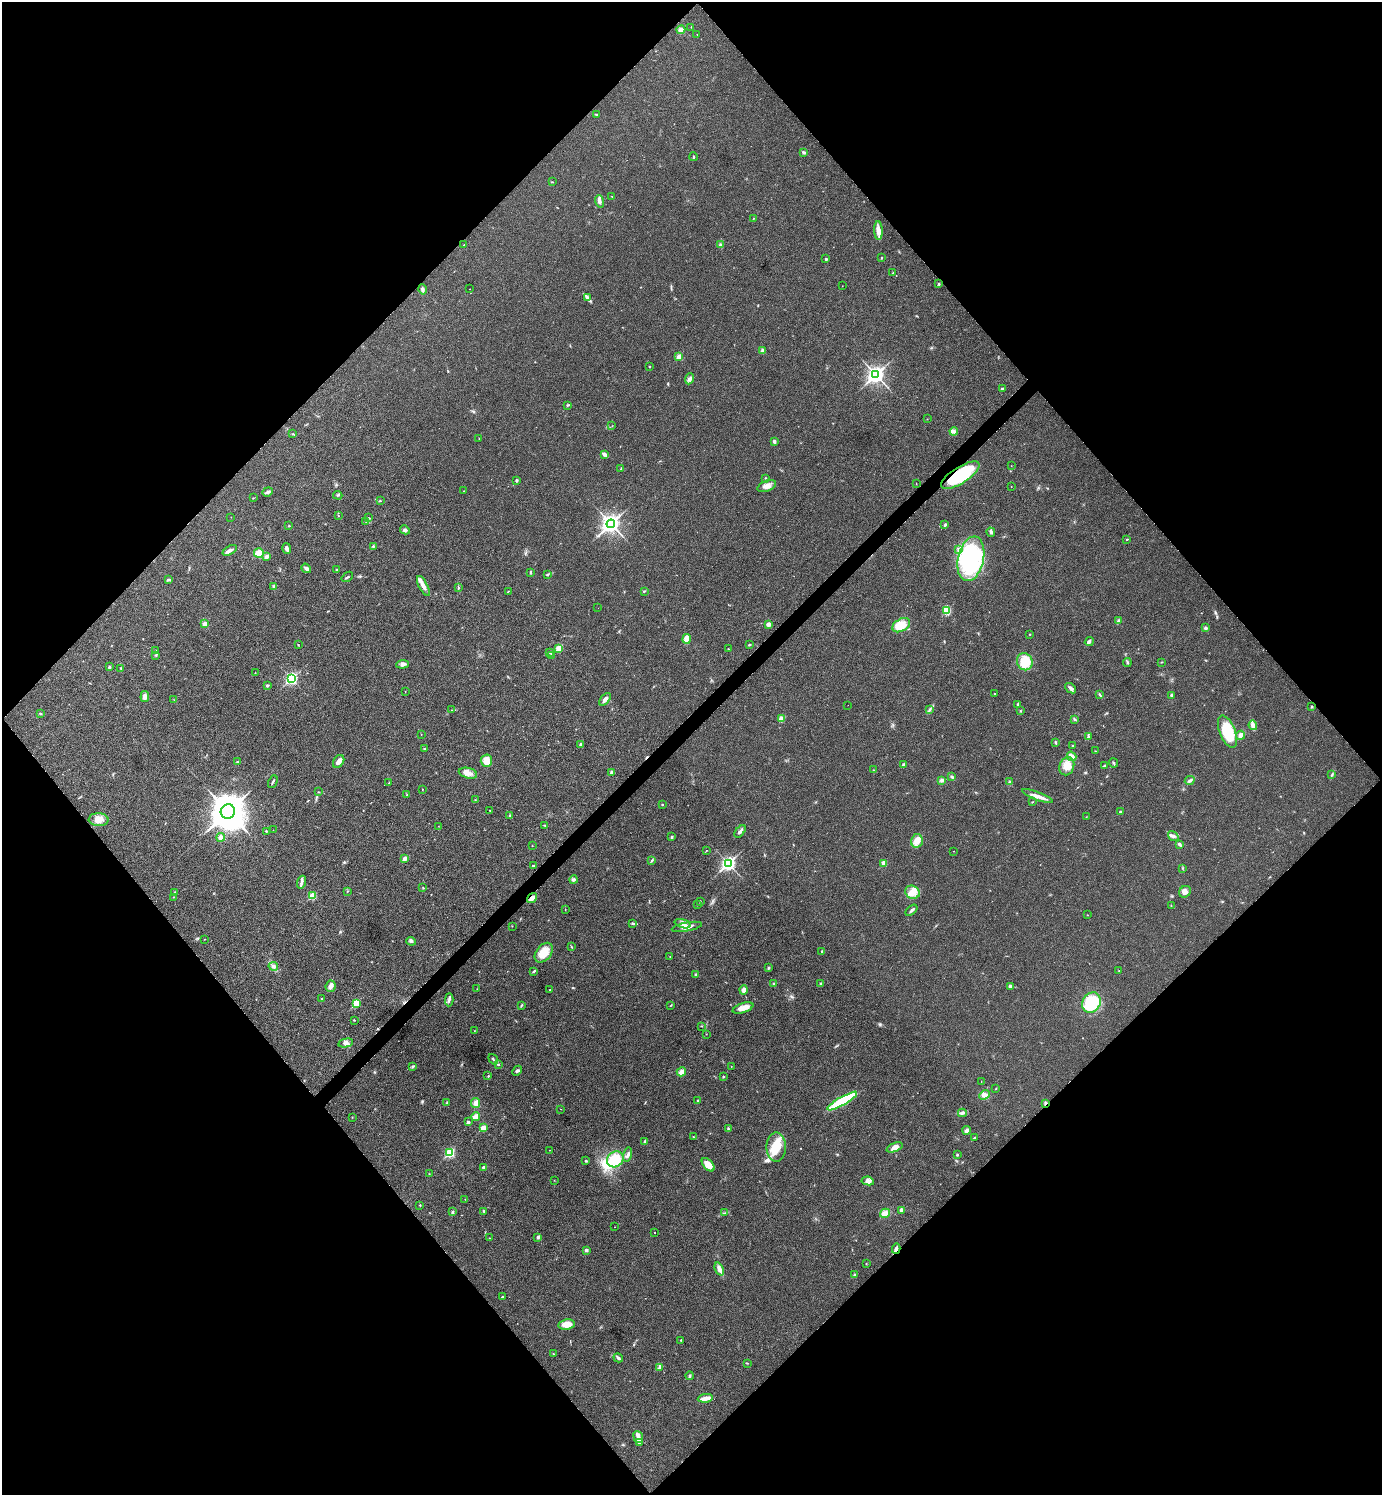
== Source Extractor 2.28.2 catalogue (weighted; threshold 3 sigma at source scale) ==
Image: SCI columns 302-5820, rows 4-5975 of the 5980 x 5981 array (HDU 1 of 3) = the unmasked area's bounding box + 8 px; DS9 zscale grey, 4 x 4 block average (1 PNG px = mean of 4 x 4 image px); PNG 1384 x 1497 px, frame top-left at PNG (2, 2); each listed source drawn as its Kron ellipse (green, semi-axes under 4 px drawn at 4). Shown black and unused: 51% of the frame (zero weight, under 3 of 4 exposures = <1% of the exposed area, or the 3 px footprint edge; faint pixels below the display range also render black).
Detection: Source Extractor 2.28.2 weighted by HDU 2 'WHT'. Background 0.0281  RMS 0.0053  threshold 0.0241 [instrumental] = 3 sigma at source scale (4.5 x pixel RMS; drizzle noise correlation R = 1.50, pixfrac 1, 0.05/0.05 arcsec/px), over >= 5 px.
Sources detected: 310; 1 inside a brighter object's white glare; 2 cosmic-ray / hot-pixel residue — neither listed nor drawn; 1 coinciding with a brighter row at this scale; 9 inside a brighter listed object's ellipse — not listed separately; the other 297 listed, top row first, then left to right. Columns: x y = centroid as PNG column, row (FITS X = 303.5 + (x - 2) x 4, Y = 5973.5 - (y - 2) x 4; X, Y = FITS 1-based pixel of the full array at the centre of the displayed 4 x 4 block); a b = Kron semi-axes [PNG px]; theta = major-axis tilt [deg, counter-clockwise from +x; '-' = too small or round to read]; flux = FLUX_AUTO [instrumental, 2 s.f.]
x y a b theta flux
691 27 2 2 - 0.96
681 30 4 4 - 16
697 35 2 2 - 0.78
597 115 2 2 - 2.1
804 152 3 2 - 8.7
694 157 4 2 - 2.4
552 182 2 2 - 1.3
612 196 2 2 - 0.98
599 201 6 3 -73 8.6
753 218 2 2 - 0.82
878 230 9 4 -87 20
464 245 2 2 - 1.5
721 245 3 2 - 2.3
882 258 2 2 - 1.9
826 259 2 2 - 5.9
893 273 3 2 - 1.9
939 284 2 2 - 8.8
842 286 2 2 - 0.77
422 289 5 3 - 8.6
469 289 2 2 - 0.58
587 298 3 2 - 4.7
762 351 4 3 - 6.8
679 357 2 2 - 75
649 367 2 2 - 1.9
876 375 4 3 - 1300
689 379 6 3 68 8.2
1002 389 3 2 - 5.2
568 405 3 2 - 2.7
927 419 2 2 - 0.94
612 426 2 2 - 0.96
954 431 4 3 - 7
293 434 3 2 - 2.2
479 439 2 2 - 1.1
774 441 3 2 - 6.6
605 454 3 3 - 9.9
1011 466 2 2 - 0.75
621 469 4 2 - 3.7
960 475 22 8 32 180
766 478 2 2 - 1.3
516 480 3 2 - 3.4
916 484 2 2 - 0.84
767 486 10 5 22 20
1011 486 2 2 - 0.72
464 491 2 2 - 1.6
268 492 5 2 - 11
338 495 4 2 - 2.6
253 498 2 2 - 1.3
380 500 2 2 - 1.8
338 516 2 2 - 1.3
231 517 2 2 - 0.69
368 518 2 2 - 1.6
366 521 3 2 - 2.5
611 524 4 3 - 1500
945 525 3 2 - 4.4
289 526 2 2 - 1.6
405 530 5 3 - 5.7
991 532 5 3 - 5.5
1127 539 2 2 - 2.6
373 546 2 2 - 1.6
287 548 5 3 - 9.4
958 549 3 2 - 3.2
230 550 8 3 32 9.7
259 553 5 4 - 39
266 557 4 3 - 11
971 559 23 13 78 380
306 568 5 3 - 7.9
337 569 3 2 - 2.3
531 572 4 2 - 2.8
547 574 3 2 - 3
347 577 6 2 37 4
169 580 3 2 - 3.9
423 586 11 4 -63 20
274 587 4 3 - 6.8
458 588 2 2 - 1
508 591 3 2 - 1.5
644 591 3 2 - 2.5
598 608 2 2 - 0.69
947 610 3 2 - 94
1118 621 3 2 - 3.4
205 624 2 2 - 65
768 624 4 3 - 11
901 625 9 6 31 60
1205 628 3 3 - 6.9
1030 634 2 2 - 2.8
686 639 5 3 - 34
1089 642 5 3 - 6.1
298 645 2 2 - 1.5
749 645 4 2 - 2.8
559 648 2 2 - 89
728 649 2 2 - 1.7
156 650 2 2 - 0.91
550 653 2 2 - 1.7
156 655 3 2 - 2.7
551 655 2 2 - 1.4
1025 662 9 7 -61 67
1162 662 2 2 - 1.6
1127 663 4 2 - 3.3
403 664 6 4 7 10
109 667 2 2 - 10
121 668 3 2 - 1.7
255 673 2 2 - 0.79
291 679 3 2 - 490
267 686 3 2 - 4.7
1070 688 6 3 -40 11
405 692 2 2 - 0.79
994 694 2 2 - 1.7
1099 694 4 2 - 3.2
1171 696 4 2 - 4.2
145 697 5 4 - 13
605 699 7 3 50 13
174 700 2 2 - 1.5
1018 704 3 2 - 3.7
848 705 2 2 - 1.1
1312 707 2 2 - 3
930 709 2 2 - 3.2
452 710 2 2 - 0.86
1020 711 2 2 - 1.6
40 713 3 2 - 2.6
781 719 4 2 - 6
1075 719 4 2 - 3.3
1253 725 4 3 - 16
1227 732 17 7 -69 140
421 735 2 2 - 0.68
1241 735 4 3 - 12
1088 737 4 2 - 4
1056 743 4 2 - 3.1
581 744 2 2 - 12
1073 746 2 2 - 2.8
425 749 2 2 - 2
1095 751 2 2 - 1
1072 756 5 3 - 22
339 761 7 5 58 16
486 761 6 5 - 33
237 762 2 2 - 1.4
1114 763 5 2 - 4.1
904 765 2 2 - 16
1067 766 9 7 70 32
1104 766 3 2 - 3
873 770 2 2 - 0.82
612 772 2 2 - 25
468 773 9 5 -14 19
1332 774 4 2 - 3.1
952 777 3 2 - 3.9
942 780 3 3 - 8.9
1190 780 5 2 - 6.9
273 782 6 2 65 4.2
1010 782 3 2 - 2.2
389 783 2 2 - 1.6
422 789 3 2 - 1.2
319 792 2 2 - 1.3
407 795 3 2 - 1.8
1037 796 16 3 -21 22
475 800 2 2 - 1.1
1032 802 2 2 - 1.6
662 804 2 2 - 2.4
490 810 2 2 - 1.4
228 812 7 7 - 7100
1120 812 2 2 - 13
510 816 3 2 - 3.2
1086 817 2 2 - 0.96
99 820 10 6 -2 26
545 825 2 2 - 1.2
438 826 2 2 - 0.67
273 830 2 2 - 0.35
266 831 2 2 - 2.2
740 831 7 2 52 9.3
1173 836 6 2 -35 8.6
221 837 4 4 - 8.7
671 837 2 2 - 2.5
917 841 7 5 79 24
1179 844 4 3 - 6.3
532 846 2 2 - 1.1
706 850 2 2 - 0.95
954 851 2 2 - 0.75
405 858 2 2 - 31
652 860 3 2 - 3.1
884 863 2 2 - 67
728 864 3 3 - 880
533 866 3 2 - 3.8
1182 868 2 2 - 1.5
574 880 4 3 - 6
302 882 6 3 71 8.9
423 888 2 2 - 1.2
347 891 2 2 - 0.88
912 892 7 6 - 29
1185 892 6 5 - 13
175 893 2 2 - 12
312 896 2 2 - 140
173 897 2 2 - 1.3
532 898 5 3 - 16
700 902 3 2 - 2.6
697 905 2 2 - 1
1171 905 2 2 - 1
565 910 2 2 - 1.2
911 910 7 2 42 6.2
1087 915 2 2 - 1.1
633 923 4 2 - 4.2
683 924 8 4 -16 15
512 926 2 2 - 1.1
687 927 15 3 11 21
204 939 2 2 - 0.87
411 941 5 3 - 5.8
572 947 3 2 - 1.9
822 952 4 2 - 4.1
544 953 11 7 52 52
670 957 2 2 - 1.1
273 966 5 4 - 8.5
768 968 3 2 - 2.3
534 971 3 3 - 3.3
1119 971 2 2 - 0.98
696 974 3 2 - 4.3
774 984 2 2 - 4.8
821 984 3 3 - 3.6
330 986 6 5 - 12
1010 986 3 2 - 6.1
477 989 2 2 - 0.7
550 990 2 2 - 3.2
743 990 4 3 - 14
321 999 2 2 - 1.8
449 1000 6 3 87 8
356 1003 2 2 - 140
1091 1003 11 8 62 130
521 1005 3 2 - 2.4
671 1005 2 2 - 1.8
743 1008 11 5 18 24
354 1020 3 2 - 2.1
701 1026 2 2 - 1.7
475 1030 2 2 - 0.85
706 1034 2 2 - 1
346 1043 7 3 12 11
493 1059 6 2 -54 3.8
498 1064 3 2 - 2.5
413 1066 4 2 - 3.7
731 1066 2 2 - 1.1
517 1071 5 2 - 5.5
681 1072 5 3 - 17
488 1076 2 2 - 1.2
723 1077 2 2 - 2.4
981 1082 2 2 - 0.62
996 1088 2 2 - 0.87
985 1095 6 4 43 13
698 1101 3 2 - 6.2
842 1101 17 4 30 210
447 1103 2 2 - 2.5
476 1103 5 4 - 16
1045 1103 3 2 - 4.5
561 1109 2 2 - 0.74
962 1113 4 3 - 5.7
352 1117 2 2 - 1
476 1117 4 3 - 20
468 1122 4 3 - 5.1
483 1128 2 2 - 71
728 1129 4 2 - 4.4
967 1130 4 2 - 16
693 1137 2 2 - 2
974 1138 4 2 - 3.8
645 1142 4 3 - 5.9
776 1147 14 9 -90 73
895 1147 8 4 22 24
550 1150 2 2 - 0.91
450 1153 2 2 - 270
628 1155 7 3 77 8.7
957 1155 2 2 - 3.4
615 1159 9 7 38 83
586 1161 2 2 - 3.4
708 1165 8 4 -48 34
484 1168 2 2 - 18
429 1174 2 2 - 1
554 1180 2 2 - 0.8
868 1181 6 4 -8 12
465 1199 2 2 - 0.87
420 1205 2 2 - 1.9
901 1210 3 3 - 7.3
484 1211 3 2 - 2.6
452 1212 3 2 - 3.6
725 1213 4 2 - 3.7
885 1213 5 4 - 19
614 1227 2 2 - 0.94
655 1232 2 2 - 1.5
538 1237 3 3 - 4.9
489 1238 2 2 - 1.2
896 1249 5 3 - 7
586 1250 4 3 - 5.5
866 1264 2 2 - 1.1
719 1269 7 3 -67 15
855 1275 3 2 - 5
502 1297 3 2 - 2.8
567 1324 8 5 10 35
681 1340 3 2 - 1.8
553 1354 3 2 - 2
618 1358 5 3 - 6.2
747 1363 2 2 - 1.5
659 1367 3 2 - 3.8
690 1376 4 2 - 3.6
705 1398 8 3 7 26
638 1437 6 4 -68 13
639 1443 3 2 - 3.5
Overlapping masked pixels (flux is a lower limit): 4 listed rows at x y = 960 475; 532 898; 1045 1103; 896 1249
Diffuse or blended objects may show on this block-average render without a row.